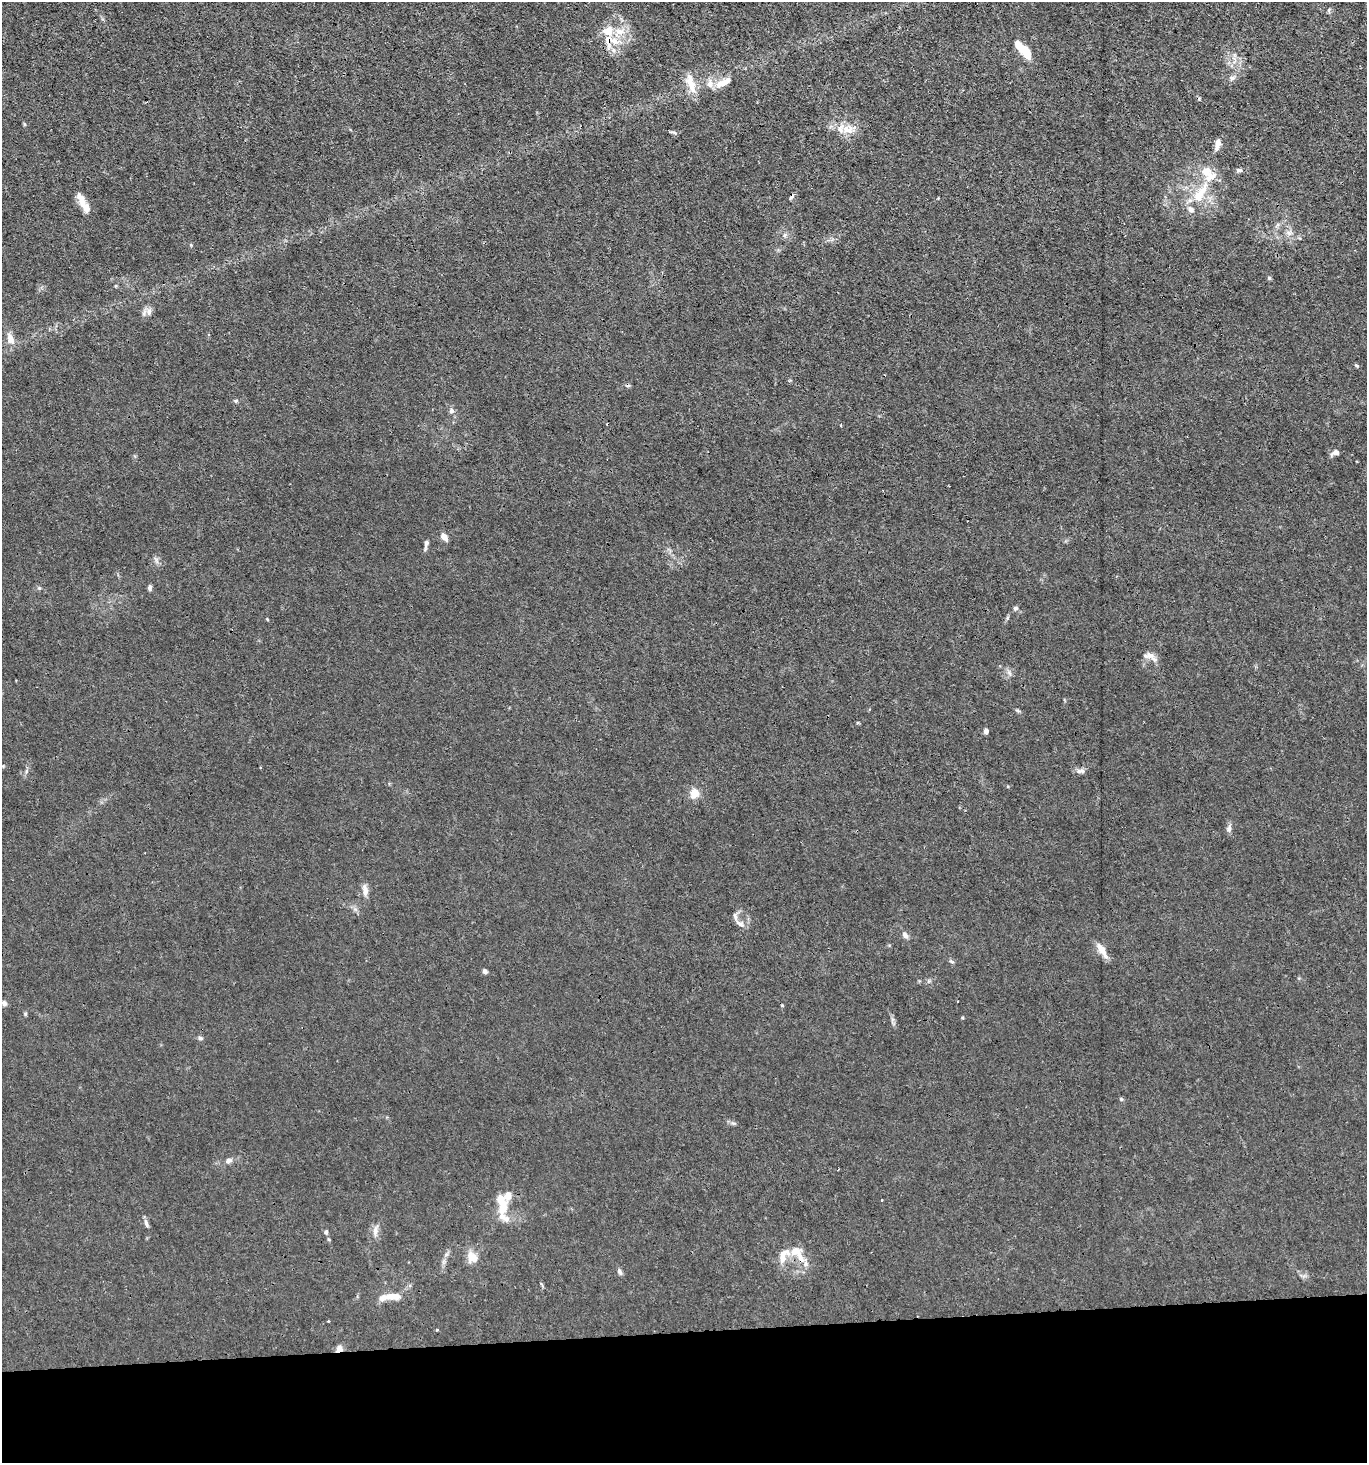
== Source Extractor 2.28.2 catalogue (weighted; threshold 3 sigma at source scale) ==
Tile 8 of 3 x 3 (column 2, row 3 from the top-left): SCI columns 1504-2868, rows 1-1461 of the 4355 x 4384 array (HDU 1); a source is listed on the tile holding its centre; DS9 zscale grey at full resolution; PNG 1369 x 1465 px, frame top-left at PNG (2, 2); no overlay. Shown black and unused: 9% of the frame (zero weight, under 3 of 4 exposures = <1% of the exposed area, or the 3 px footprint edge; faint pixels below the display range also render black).
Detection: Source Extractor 2.28.2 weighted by HDU 2 'WHT'; one run over the whole footprint, this tile lists its part. Background 0.0192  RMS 0.0031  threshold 0.0141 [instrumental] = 3 sigma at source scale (4.5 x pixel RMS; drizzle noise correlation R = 1.50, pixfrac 1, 0.05/0.05 arcsec/px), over >= 5 px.
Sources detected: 75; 3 cosmic-ray / hot-pixel residue — not listed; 13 inside a brighter listed object's ellipse — not listed separately; the other 59 listed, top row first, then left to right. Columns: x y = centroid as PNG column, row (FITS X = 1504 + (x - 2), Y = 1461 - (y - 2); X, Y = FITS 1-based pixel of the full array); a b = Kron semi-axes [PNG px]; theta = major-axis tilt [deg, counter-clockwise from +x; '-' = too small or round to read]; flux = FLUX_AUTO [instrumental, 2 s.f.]
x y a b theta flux
1329 10 6 4 88 0.46
619 32 18 12 19 5.9
1024 51 25 8 -47 6.6
1232 78 7 6 - 0.89
723 82 23 8 27 3.8
691 83 30 9 -72 4.7
848 129 17 12 -5 4.2
674 132 10 3 -10 0.58
1218 144 14 6 76 1.8
1239 170 8 5 -6 0.68
1200 193 38 11 56 7.7
792 197 9 4 49 0.67
83 203 26 7 -62 4.2
1289 233 7 4 -71 0.89
785 235 7 4 88 0.65
1269 278 5 4 - 0.39
149 312 10 7 -86 1.6
10 339 15 9 -72 2.7
1356 365 5 4 - 0.39
236 401 5 4 - 0.59
451 411 8 7 - 0.94
841 425 3 3 - 0.32
1335 452 8 6 20 1.6
444 537 8 5 -47 2.3
426 544 13 4 80 1
156 561 10 3 -69 0.74
150 587 7 5 89 0.74
1015 608 6 5 - 0.69
1149 656 16 8 -6 2.2
986 731 4 4 - 1.5
260 768 3 2 - 0.24
26 771 7 4 71 0.59
1080 771 13 6 1 1.2
694 793 10 9 - 3.7
1229 828 10 5 75 1
365 890 17 7 -82 2
740 924 14 6 -35 1.5
905 935 9 6 -53 1.2
1102 950 20 7 -57 3.4
952 962 7 3 -19 0.43
485 971 6 5 - 0.8
4 1003 7 6 - 0.81
25 1014 6 4 72 0.38
200 1038 7 5 -27 0.73
1121 1099 5 4 - 0.39
733 1123 7 4 -17 0.57
228 1161 10 7 24 1.2
882 1200 2 2 - 0.29
502 1203 31 12 -78 6.6
146 1223 12 5 -66 1
375 1230 15 7 82 1.9
326 1232 6 4 90 0.58
795 1251 18 13 -3 5.2
472 1257 14 11 -50 3.8
620 1272 10 5 -64 0.79
393 1297 25 8 -2 4.5
328 1321 4 2 - 0.24
437 1330 3 3 - 0.41
339 1349 8 7 - 1.9
Overlapping masked pixels (flux is a lower limit): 2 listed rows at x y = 792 197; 339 1349
Unlisted compact peaks at least as high as the median listed source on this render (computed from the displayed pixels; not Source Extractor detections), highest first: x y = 39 588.